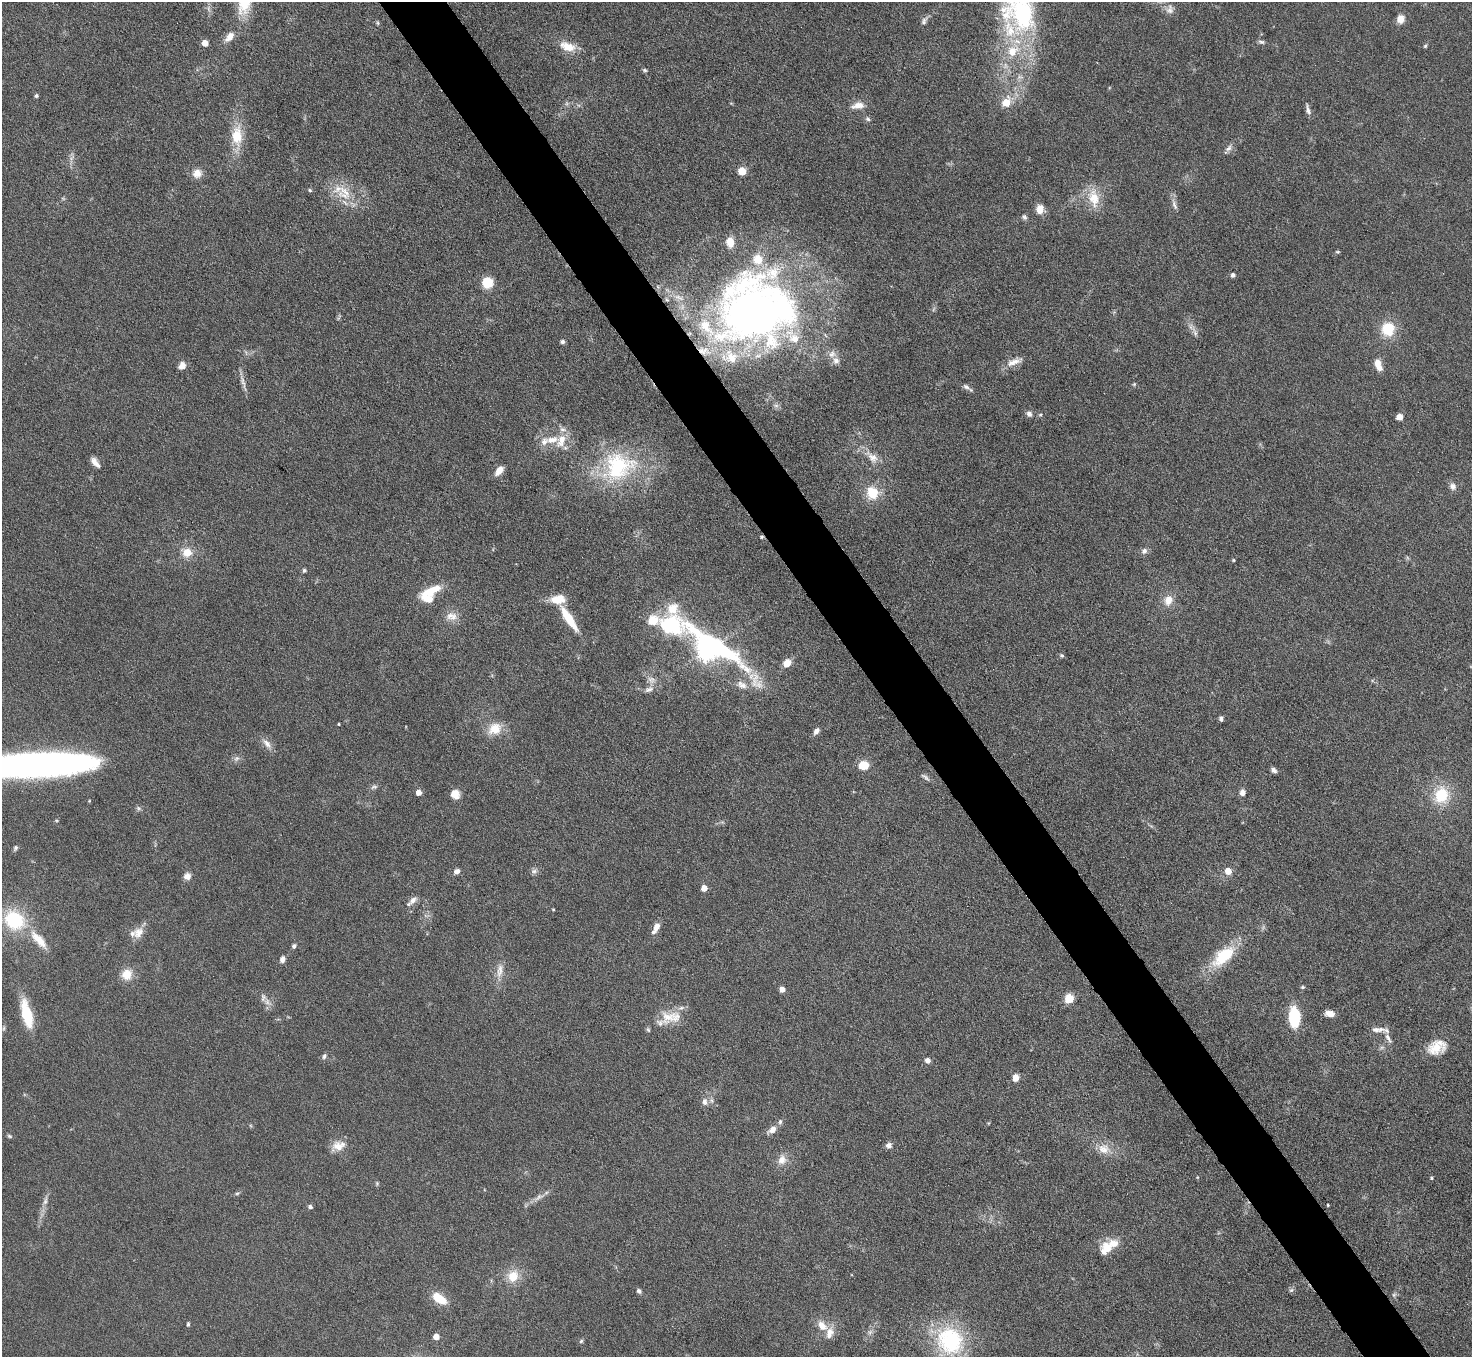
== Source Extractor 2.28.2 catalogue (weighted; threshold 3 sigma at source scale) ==
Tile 6 of 4 x 4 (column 2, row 2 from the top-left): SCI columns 1471-2940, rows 3009-4363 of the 5882 x 5876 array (HDU 1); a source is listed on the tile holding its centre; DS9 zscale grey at full resolution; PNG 1474 x 1359 px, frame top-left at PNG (2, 2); no overlay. Shown black and unused: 5% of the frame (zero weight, under 4 of 8 exposures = <1% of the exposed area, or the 3 px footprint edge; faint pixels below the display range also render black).
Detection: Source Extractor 2.28.2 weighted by HDU 2 'WHT'; one run over the whole footprint, this tile lists its part. Background 0.0969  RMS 0.0051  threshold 0.0209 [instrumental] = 3 sigma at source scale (4.09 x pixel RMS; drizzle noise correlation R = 1.36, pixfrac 0.8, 0.05/0.05 arcsec/px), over >= 5 px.
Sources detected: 172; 4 too faint to see at this stretch — not listed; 24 inside a brighter listed object's ellipse — not listed separately; the other 144 listed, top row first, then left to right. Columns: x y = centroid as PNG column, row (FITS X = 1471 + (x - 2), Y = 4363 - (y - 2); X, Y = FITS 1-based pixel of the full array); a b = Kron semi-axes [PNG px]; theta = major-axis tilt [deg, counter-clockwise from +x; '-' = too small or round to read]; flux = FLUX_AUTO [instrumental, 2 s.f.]
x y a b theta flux
1170 9 14 10 82 3.2
1020 13 56 46 -57 70
1401 19 9 8 - 4.3
924 21 11 7 62 1.8
229 37 15 9 51 4.5
1261 42 9 5 -8 1.1
205 43 5 4 - 7.3
1425 46 6 4 62 0.7
568 47 21 11 -17 8.1
1005 66 10 8 70 3.1
645 70 6 4 -27 0.8
36 96 5 4 - 0.8
1006 103 7 6 - 12
858 105 19 9 10 4.8
1308 110 13 5 -73 2.2
868 119 7 5 -34 1.1
237 136 28 14 -90 14
1229 148 12 7 53 2
742 171 5 5 - 19
197 173 10 10 - 4.8
310 190 5 4 - 0.71
345 193 24 19 -42 14
63 198 6 4 -19 0.64
1094 198 27 15 -77 11
1174 204 18 6 -72 2.6
1040 209 11 9 89 4.6
1024 217 8 6 -60 1.2
730 242 10 7 -83 7.2
1337 252 6 4 -18 0.67
1233 275 5 5 - 1.6
487 282 11 11 - 11
658 287 6 4 -71 0.74
753 313 91 70 16 330
1388 329 16 15 - 14
1195 332 21 5 -67 2.8
562 342 5 5 - 1.3
832 354 11 9 30 2.8
1014 362 25 8 21 4.7
1378 365 13 6 -71 6
182 366 9 7 51 3.4
243 383 29 4 -75 2.7
1134 384 6 4 45 0.61
966 387 10 6 -29 1.8
776 405 7 4 0 1.1
1029 414 8 7 - 1.8
1399 417 5 5 - 7.4
544 441 11 9 64 3.8
561 441 22 12 65 8
872 457 21 11 -44 6.8
95 462 13 6 -50 3.2
618 466 46 38 26 49
499 470 11 6 51 5.1
1453 486 9 8 - 2.3
872 493 14 13 - 13
762 537 5 4 - 0.69
1144 551 8 7 - 2
187 552 12 11 - 6.8
1233 560 4 3 - 0.51
304 570 6 4 75 0.79
431 591 24 8 23 12
1168 600 13 10 69 5.8
452 616 16 11 -9 4.8
569 618 32 8 -56 15
670 625 33 28 81 51
708 649 22 12 -26 370
1062 655 5 5 - 0.81
787 663 9 8 - 5.3
755 680 28 10 79 7.9
742 685 16 10 -23 4.5
649 689 14 7 19 2.7
1221 718 6 4 -77 1.2
339 724 4 2 - 0.37
495 729 16 14 32 9.3
816 731 9 6 49 2
267 744 16 7 -49 3.5
36 765 113 21 3 260
863 765 6 5 - 25
1274 770 6 5 - 1.8
925 777 14 5 -38 1.6
374 787 10 6 17 1.4
419 792 5 4 - 4.5
1242 792 8 6 81 2.5
455 794 9 9 - 5.3
1441 795 19 16 63 18
89 801 4 3 - 0.42
15 848 7 5 63 1.1
457 871 8 6 34 2.1
534 871 9 7 15 1.6
1228 871 7 6 - 5.3
187 876 8 8 - 3.1
704 888 5 4 - 6.8
413 900 13 7 48 2.8
553 909 3 3 - 0.47
14 920 27 23 -42 32
656 928 14 6 63 4.2
138 933 17 13 58 5.1
39 940 33 11 -48 9.8
294 946 5 5 - 1.1
1223 956 36 17 41 21
282 959 8 6 67 2.2
500 970 22 8 82 4.8
127 974 13 11 44 7.5
1303 987 5 4 - 0.7
782 989 4 4 - 5.2
263 998 12 7 -88 2.3
1069 999 7 7 - 10
26 1014 35 11 -76 17
1330 1014 10 6 -10 3.9
668 1017 22 19 23 10
1294 1017 16 8 -89 30
1376 1029 13 7 9 2.8
648 1030 7 5 -62 0.85
1388 1038 16 6 -59 2.9
1437 1047 23 15 24 10
324 1056 8 6 70 1.3
928 1060 5 5 - 2.7
1016 1078 5 5 - 11
705 1102 10 8 -74 2.7
772 1129 11 7 38 3.7
9 1136 7 5 -18 0.8
889 1145 7 7 - 2.1
338 1146 19 12 21 6.1
1104 1149 19 14 -21 7.3
782 1160 13 11 74 4.9
1197 1177 5 3 - 0.38
1431 1178 4 4 - 0.6
377 1183 6 5 - 0.66
237 1193 6 4 2 0.71
539 1197 20 6 32 3.5
45 1201 15 5 74 2.6
1328 1205 3 2 - 0.46
310 1207 5 5 - 1.2
1107 1248 16 12 -30 7.1
513 1276 16 14 61 9.3
1291 1290 7 5 43 0.97
639 1291 6 5 - 1.2
1394 1295 7 5 44 1
439 1298 15 8 -35 13
188 1324 5 4 - 0.77
822 1326 14 9 -51 5.8
870 1332 8 6 46 1.6
436 1337 5 4 - 6.5
950 1340 36 32 -53 49
581 1341 5 5 - 0.81
Overlapping masked pixels (flux is a lower limit): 2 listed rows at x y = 753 313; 762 537
Isophote crosses this tile's border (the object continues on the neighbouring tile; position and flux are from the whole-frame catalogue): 3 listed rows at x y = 1020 13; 36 765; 950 1340